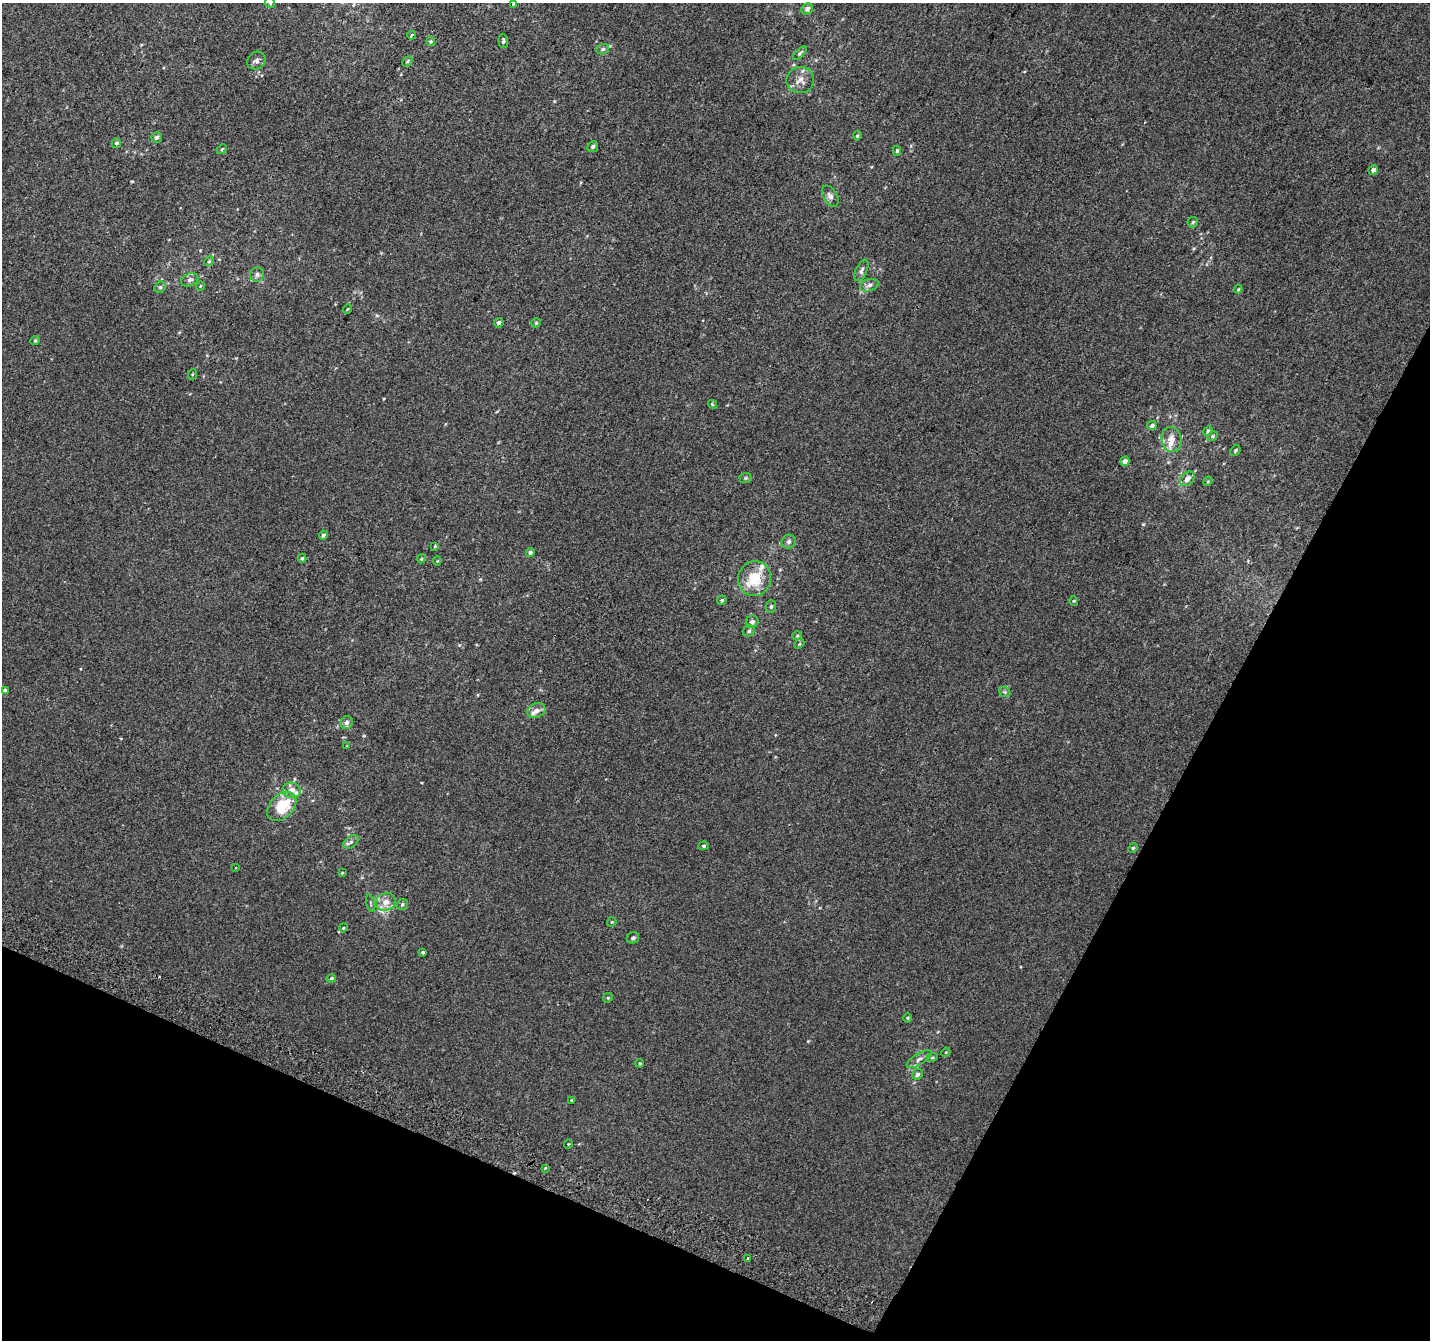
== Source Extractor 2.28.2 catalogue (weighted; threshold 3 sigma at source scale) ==
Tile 15 of 4 x 4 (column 3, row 4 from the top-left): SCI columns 2883-4310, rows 307-1644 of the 5758 x 5899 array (HDU 1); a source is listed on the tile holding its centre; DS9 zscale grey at full resolution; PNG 1432 x 1342 px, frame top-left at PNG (2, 3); each listed source drawn as its Kron ellipse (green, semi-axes under 4 px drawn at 4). Shown black and unused: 24% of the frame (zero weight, under 2 of 3 exposures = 2% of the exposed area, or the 3 px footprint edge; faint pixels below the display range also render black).
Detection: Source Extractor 2.28.2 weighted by HDU 2 'WHT'; one run over the whole footprint, this tile lists its part. Background 0.00146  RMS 0.0073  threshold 0.0329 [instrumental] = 3 sigma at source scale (4.5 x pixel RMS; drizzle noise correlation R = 1.50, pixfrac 1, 0.0396/0.0396 arcsec/px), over >= 5 px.
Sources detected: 99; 3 cosmic-ray / hot-pixel residue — neither listed nor drawn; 7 inside a brighter listed object's ellipse — not listed separately; the other 89 listed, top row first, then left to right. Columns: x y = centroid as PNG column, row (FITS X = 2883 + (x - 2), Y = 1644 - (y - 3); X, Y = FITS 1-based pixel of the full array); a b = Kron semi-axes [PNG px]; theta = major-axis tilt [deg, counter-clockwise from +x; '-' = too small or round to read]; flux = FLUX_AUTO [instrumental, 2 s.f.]
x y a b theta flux
270 3 5 4 - 0.8
513 4 3 2 - 0.55
807 9 6 5 - 3
411 35 4 3 - 1.3
431 41 4 4 - 0.77
503 41 7 4 -87 1.5
603 49 6 5 - 1.6
800 53 9 3 45 1
256 61 10 8 39 2.6
407 61 6 3 46 0.81
800 80 14 13 - 6.1
857 136 4 4 - 0.9
157 137 5 5 - 1.9
116 143 5 4 - 1.7
593 147 6 5 - 1.8
222 149 6 3 45 0.78
897 151 5 4 - 1
1373 170 5 4 - 2.3
830 196 12 7 -61 2.9
1193 222 5 5 - 1.1
209 261 5 4 - 0.92
861 270 11 5 65 2.3
257 275 7 7 - 2
190 280 9 6 24 2.2
869 285 9 6 18 2.3
200 286 5 3 - 0.54
160 287 6 5 - 1.2
1238 289 4 3 - 0.69
347 309 5 3 - 0.58
499 323 5 4 - 1.7
536 323 5 4 - 0.84
35 341 5 4 - 0.9
193 374 5 3 - 0.62
712 404 4 3 - 1.3
1152 426 5 4 - 1.7
1208 431 5 4 - 1
1212 436 5 4 - 0.98
1172 440 12 10 -78 6.4
1235 450 6 4 50 0.99
1125 461 4 4 - 3.7
746 478 6 5 - 1
1187 479 8 6 43 3.6
1208 481 5 4 - 0.68
323 535 5 4 - 1.9
789 542 7 6 - 2.2
435 546 3 3 - 0.67
530 553 4 4 - 1.5
302 558 4 4 - 0.91
421 559 4 3 - 0.65
437 561 4 4 - 0.66
755 578 17 16 - 20
722 600 5 4 - 1.1
1074 601 5 3 - 0.64
771 606 6 5 - 1.4
752 622 6 6 - 2.5
749 631 6 5 - 1.3
797 636 5 3 - 0.66
799 644 5 4 - 0.88
5 690 4 4 - 1.7
1005 692 6 4 -44 1.2
536 710 9 7 25 3.9
347 722 6 6 - 2.8
347 746 4 3 - 0.52
292 790 9 7 -18 4.3
282 806 17 11 46 23
351 842 8 5 33 2.3
704 846 5 4 - 1.1
1133 848 5 4 - 0.87
235 868 3 2 - 0.96
342 873 3 3 - 0.52
386 902 10 8 21 6.3
371 903 9 3 -76 0.89
402 904 6 5 - 1.3
612 922 5 4 - 0.79
343 928 4 3 - 0.64
633 938 6 5 - 1.7
423 952 3 3 - 0.92
331 978 5 4 - 0.95
608 998 5 4 - 0.81
908 1018 5 3 - 0.69
946 1052 5 4 - 0.64
932 1057 5 4 - 0.79
919 1059 14 5 32 3.1
640 1063 4 4 - 0.69
917 1074 5 5 - 1.8
571 1100 4 2 - 0.46
568 1144 5 3 - 0.51
545 1168 4 2 - 0.71
748 1259 3 3 - 7
Isophote crosses this tile's border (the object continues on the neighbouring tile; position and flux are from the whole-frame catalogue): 1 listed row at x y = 270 3